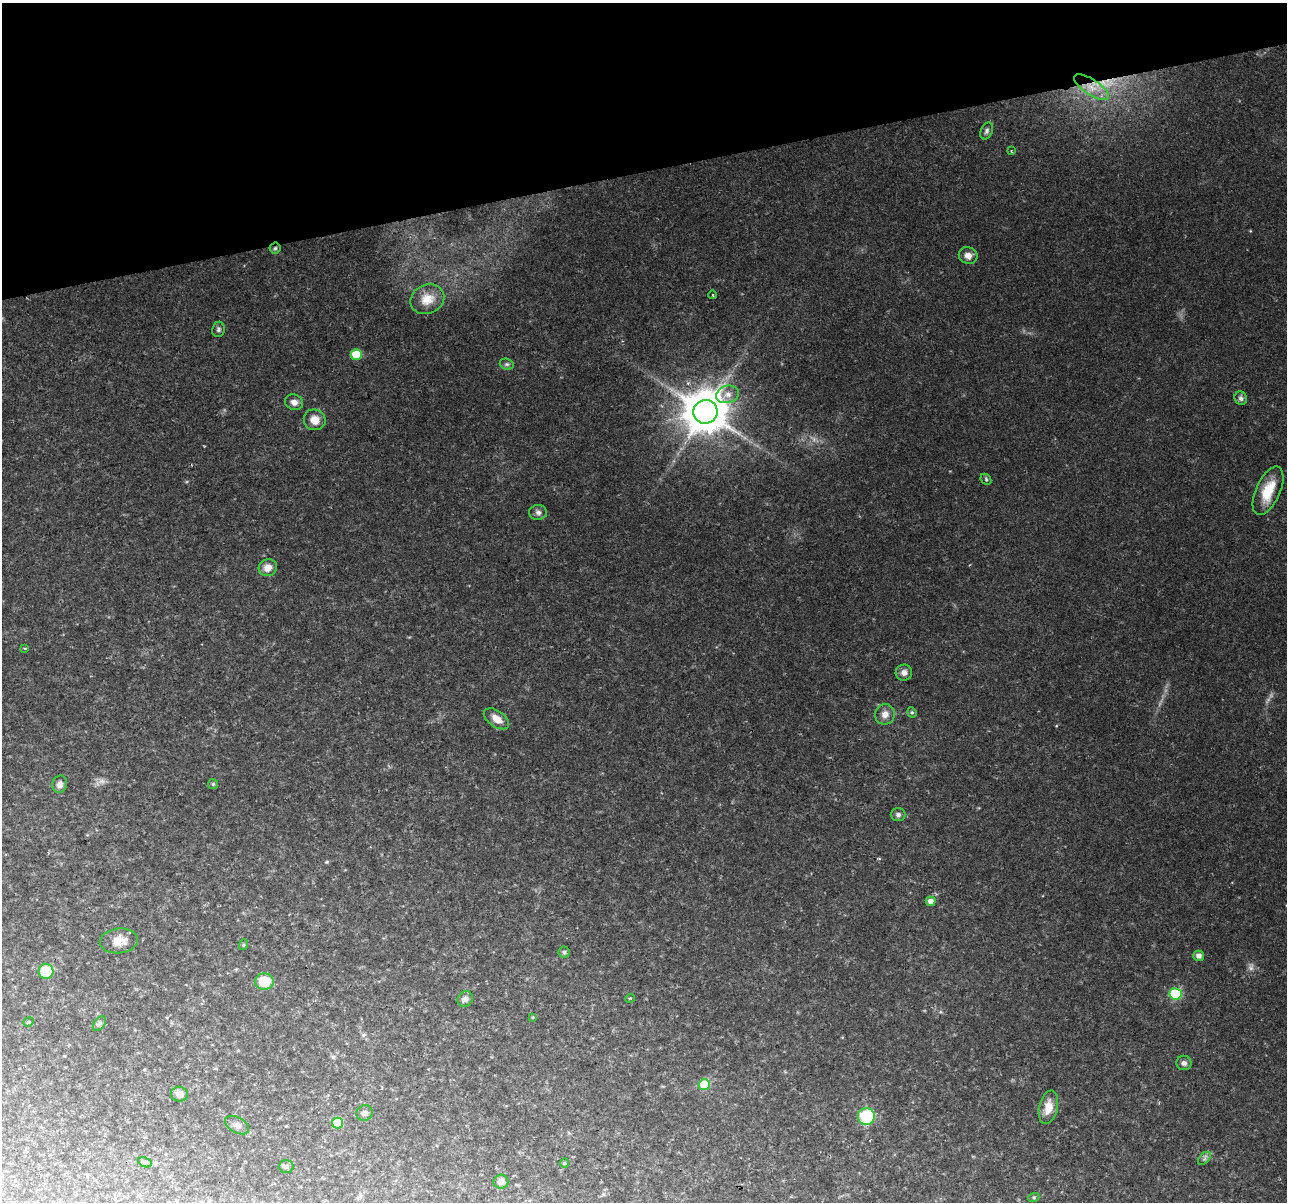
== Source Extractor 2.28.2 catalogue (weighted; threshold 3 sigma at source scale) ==
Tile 3 of 4 x 4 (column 3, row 1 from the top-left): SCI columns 2573-3857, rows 3647-4846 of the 5144 x 4939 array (HDU 1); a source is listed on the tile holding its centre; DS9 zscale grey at full resolution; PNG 1289 x 1204 px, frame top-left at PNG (2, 3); each listed source drawn as its Kron ellipse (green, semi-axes under 4 px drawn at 4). Shown black and unused: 14% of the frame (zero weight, under 2 of 3 exposures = <1% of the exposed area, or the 3 px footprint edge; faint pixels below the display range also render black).
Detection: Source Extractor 2.28.2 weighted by HDU 2 'WHT'; one run over the whole footprint, this tile lists its part. Background 0.0766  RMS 0.0094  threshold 0.0423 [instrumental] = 3 sigma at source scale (4.5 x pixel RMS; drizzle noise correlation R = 1.50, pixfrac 1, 0.0396/0.0396 arcsec/px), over >= 5 px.
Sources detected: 56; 2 too faint to see at this stretch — neither listed nor drawn; the other 54 listed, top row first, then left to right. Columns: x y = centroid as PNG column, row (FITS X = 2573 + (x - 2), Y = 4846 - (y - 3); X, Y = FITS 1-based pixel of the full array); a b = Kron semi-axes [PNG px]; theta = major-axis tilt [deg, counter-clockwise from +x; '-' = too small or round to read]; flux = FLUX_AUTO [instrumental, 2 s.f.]
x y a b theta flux
1092 87 20 7 -33 13
987 131 9 5 66 2.4
1011 151 3 3 - 0.63
275 248 5 5 - 1.6
968 255 9 8 - 6.2
713 295 4 3 - 0.85
427 299 17 14 23 13
218 329 8 6 80 2.1
356 355 5 5 - 26
507 364 7 5 -20 1.9
728 394 12 8 15 6.7
1241 398 7 6 - 2.7
294 402 9 7 -18 5.2
705 412 12 11 - 3500
315 420 11 10 - 11
986 479 6 5 - 1.4
1268 491 26 12 66 23
538 512 9 7 -2 3.1
268 568 9 8 - 8
25 649 3 3 - 2.5
904 673 8 8 - 4
912 712 5 4 - 1.4
885 714 10 9 - 6.5
496 719 14 8 -34 8.9
60 784 9 7 75 4.4
213 784 5 5 - 1.4
898 815 7 6 - 2.5
931 901 5 4 - 5.6
119 941 19 12 6 12
243 945 5 3 - 0.94
564 952 5 5 - 1.7
1199 956 5 5 - 4.8
46 971 7 7 - 31
264 982 9 8 - 23
1176 994 6 6 - 65
630 998 5 3 - 0.86
465 999 8 7 - 3.8
533 1017 4 3 - 0.8
29 1022 5 4 - 1.3
99 1023 8 5 53 2.2
1184 1063 7 7 - 3.1
704 1084 5 5 - 42
179 1094 8 7 - 5.7
1048 1107 17 9 77 11
364 1113 8 7 - 3.2
866 1116 8 8 - 49
337 1123 5 5 - 30
237 1125 13 7 -29 4.4
1204 1158 8 5 45 2.4
145 1162 7 5 -24 2.6
565 1163 4 4 - 1.1
286 1166 7 6 - 3.2
501 1182 7 7 - 4.8
1034 1197 5 3 - 1
Overlapping masked pixels (flux is a lower limit): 2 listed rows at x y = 1092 87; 275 248